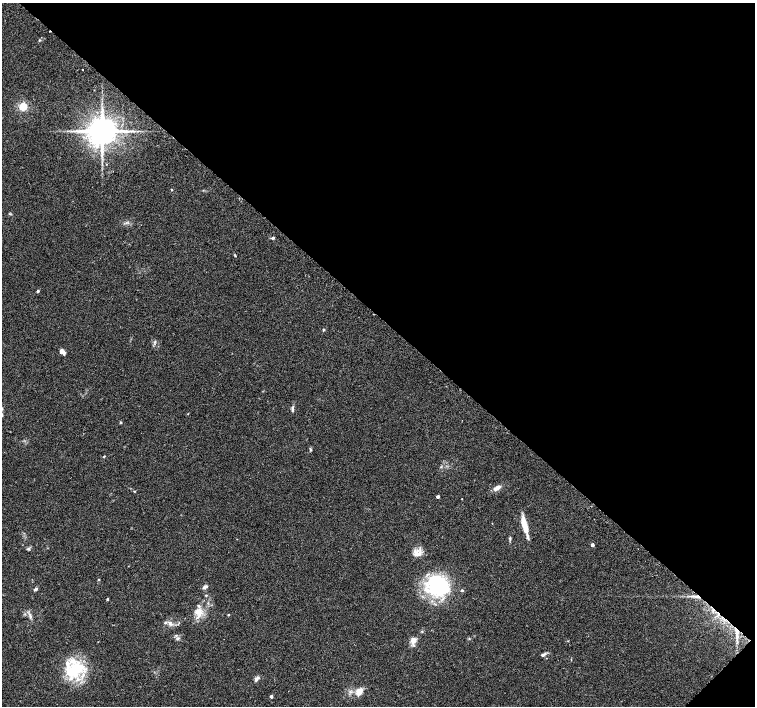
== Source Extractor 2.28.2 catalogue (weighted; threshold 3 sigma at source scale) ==
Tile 8 of 4 x 4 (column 4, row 2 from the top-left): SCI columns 4537-6041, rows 3003-4410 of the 6070 x 6070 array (HDU 1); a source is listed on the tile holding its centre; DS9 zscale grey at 2 x 2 block average (1 PNG px = mean of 2 x 2 image px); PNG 757 x 708 px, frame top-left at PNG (2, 3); no overlay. Shown black and unused: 45% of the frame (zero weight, under 2 of 3 exposures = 2% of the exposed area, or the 3 px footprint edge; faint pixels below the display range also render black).
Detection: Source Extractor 2.28.2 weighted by HDU 2 'WHT'; one run over the whole footprint, this tile lists its part. Background 0.118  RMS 0.0099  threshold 0.0445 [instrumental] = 3 sigma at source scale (4.5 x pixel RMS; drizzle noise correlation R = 1.50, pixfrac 1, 0.0396/0.0396 arcsec/px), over >= 5 px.
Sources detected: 50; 1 cosmic-ray / hot-pixel residue — not listed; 3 inside a brighter listed object's ellipse — not listed separately; the other 46 listed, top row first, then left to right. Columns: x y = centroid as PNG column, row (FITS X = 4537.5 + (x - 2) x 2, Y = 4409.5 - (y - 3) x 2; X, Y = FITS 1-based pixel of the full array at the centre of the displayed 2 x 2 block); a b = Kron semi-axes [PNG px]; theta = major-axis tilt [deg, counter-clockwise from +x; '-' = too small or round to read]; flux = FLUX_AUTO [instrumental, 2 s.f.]
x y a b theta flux
39 40 3 3 - 1.9
83 70 2 2 - 2.5
23 106 3 3 - 140
102 131 7 7 - 4700
128 131 4 3 - 3.1
172 190 3 3 - 1.5
273 238 4 3 - 3
235 255 4 2 - 2
38 291 3 3 - 3
324 329 3 3 - 2.6
155 342 4 3 - 3
62 352 6 4 -37 14
2 409 4 3 - 2.5
292 409 9 3 89 4.9
120 422 4 2 - 1.8
310 449 5 2 - 1.9
104 456 3 2 - 1.7
497 488 10 5 28 12
134 491 3 2 - 1.2
438 496 2 2 - 8.4
524 523 20 5 -79 36
510 538 5 3 - 3.2
592 545 3 2 - 7.6
28 549 5 4 - 3.5
417 554 10 10 - 18
99 580 3 2 - 2
437 586 27 25 -8 180
205 587 7 4 30 5.7
35 589 6 3 38 3.9
206 595 3 3 - 1.9
697 597 9 3 -9 8.8
107 599 3 2 - 2.2
199 612 16 11 85 28
228 615 3 2 - 1.3
30 617 5 3 - 4.1
165 622 4 3 - 2.7
169 623 5 4 - 5.5
737 633 16 4 -84 19
178 638 5 3 - 3.7
469 639 3 3 - 2
413 640 9 8 - 14
543 655 7 3 23 6.4
74 669 28 20 14 100
257 678 8 5 39 6.3
359 692 9 6 55 21
271 696 2 2 - 6
Overlapping masked pixels (flux is a lower limit): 2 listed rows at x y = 697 597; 737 633
Isophote crosses this tile's border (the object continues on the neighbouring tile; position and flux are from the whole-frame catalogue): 1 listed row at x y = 2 409